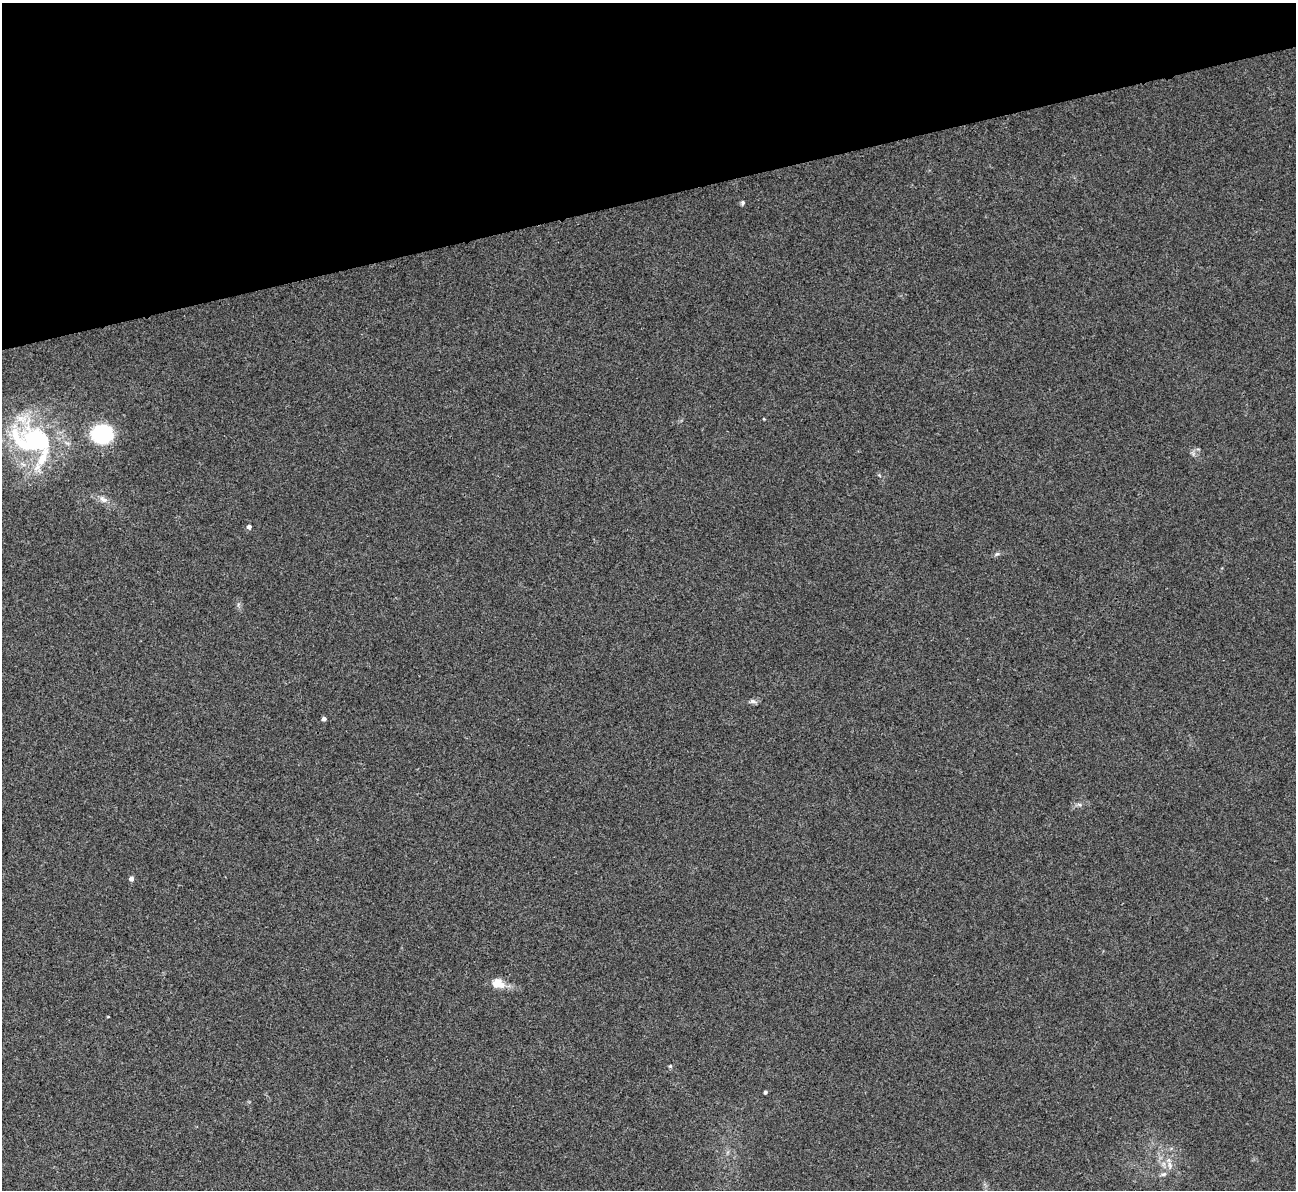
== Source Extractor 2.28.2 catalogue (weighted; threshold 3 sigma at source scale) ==
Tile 3 of 4 x 4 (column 3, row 1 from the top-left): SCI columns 2592-3885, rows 3831-5018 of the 5180 x 5164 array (HDU 1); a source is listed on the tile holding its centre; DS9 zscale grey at full resolution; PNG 1298 x 1192 px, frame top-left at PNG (2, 3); no overlay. Shown black and unused: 16% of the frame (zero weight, under 3 of 4 exposures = <1% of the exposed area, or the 3 px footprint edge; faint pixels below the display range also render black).
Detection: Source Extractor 2.28.2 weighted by HDU 2 'WHT'; one run over the whole footprint, this tile lists its part. Background 0.0653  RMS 0.005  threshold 0.0223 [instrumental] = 3 sigma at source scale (4.5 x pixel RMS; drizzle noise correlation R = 1.50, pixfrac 1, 0.05/0.05 arcsec/px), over >= 5 px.
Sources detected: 19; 2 inside a brighter listed object's ellipse — not listed separately; the other 17 listed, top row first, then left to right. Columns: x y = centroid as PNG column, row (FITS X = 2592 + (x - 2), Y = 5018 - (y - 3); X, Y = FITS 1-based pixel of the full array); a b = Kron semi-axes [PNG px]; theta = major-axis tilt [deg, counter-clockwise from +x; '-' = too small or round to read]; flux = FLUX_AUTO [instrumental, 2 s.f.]
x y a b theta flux
743 203 6 5 - 0.81
764 419 4 3 - 0.38
102 434 19 16 9 43
35 439 63 37 -18 68
103 499 13 7 -33 2.9
249 527 4 4 - 2
997 554 6 5 - 0.95
753 701 9 6 -11 1.4
324 719 4 4 - 1.9
1079 805 8 5 -19 1.1
131 879 4 4 - 2.5
498 984 17 11 -16 6.8
108 1017 3 2 - 0.35
670 1066 5 4 - 0.65
765 1092 4 3 - 1.1
1170 1165 10 6 -70 2.2
1164 1174 8 6 15 1.3